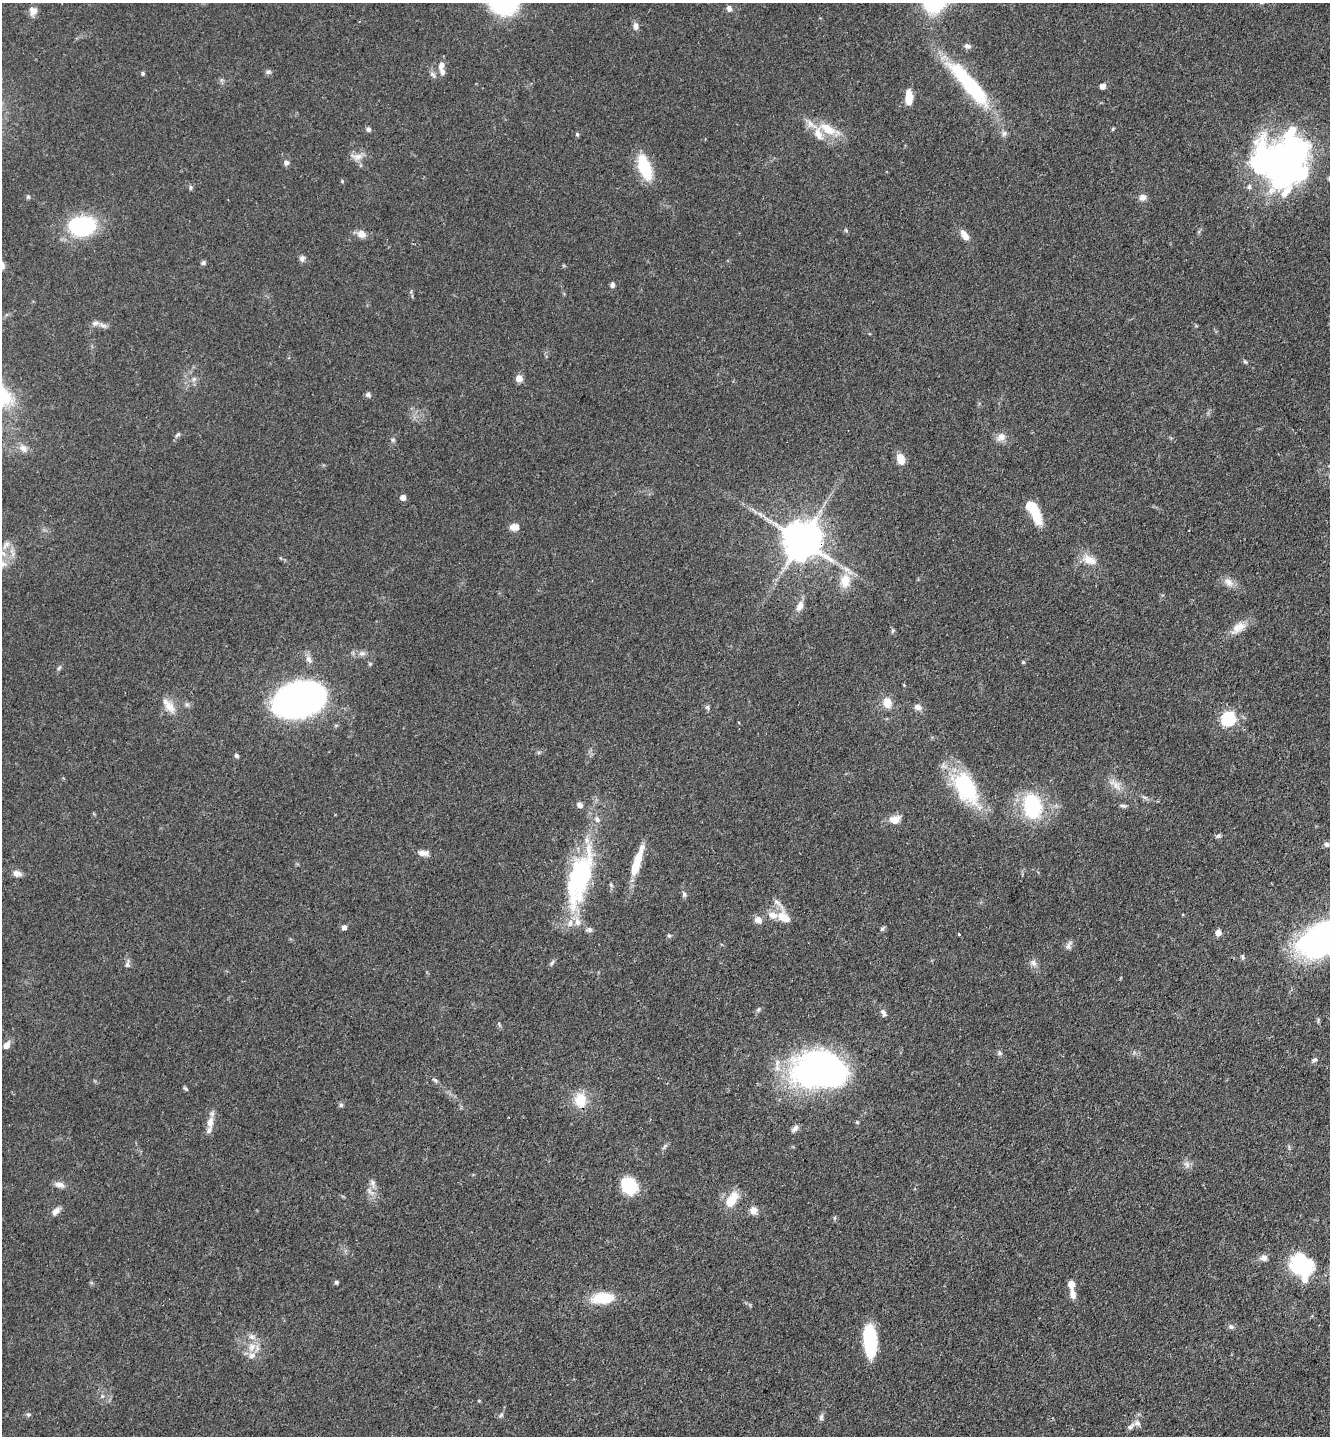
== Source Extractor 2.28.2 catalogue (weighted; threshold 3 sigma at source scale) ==
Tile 6 of 4 x 4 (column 2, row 2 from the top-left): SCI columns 1565-2892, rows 2957-4390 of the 5922 x 5914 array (HDU 1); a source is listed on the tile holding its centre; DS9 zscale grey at full resolution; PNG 1332 x 1438 px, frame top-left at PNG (2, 3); no overlay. Shown black and unused: <1% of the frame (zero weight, under 3 of 4 exposures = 9% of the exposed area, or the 3 px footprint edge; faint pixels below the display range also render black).
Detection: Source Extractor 2.28.2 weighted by HDU 2 'WHT'; one run over the whole footprint, this tile lists its part. Background 0.0683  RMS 0.0039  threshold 0.0176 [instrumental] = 3 sigma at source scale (4.5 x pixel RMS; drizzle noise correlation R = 1.50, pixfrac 1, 0.05/0.05 arcsec/px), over >= 5 px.
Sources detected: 143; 1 inside a brighter object's white glare — not listed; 13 inside a brighter listed object's ellipse — not listed separately; the other 129 listed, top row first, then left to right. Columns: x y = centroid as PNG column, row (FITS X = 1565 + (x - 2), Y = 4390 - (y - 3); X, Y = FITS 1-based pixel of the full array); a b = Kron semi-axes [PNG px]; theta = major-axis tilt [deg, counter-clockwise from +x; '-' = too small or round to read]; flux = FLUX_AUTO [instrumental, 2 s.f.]
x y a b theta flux
729 9 9 6 -72 1.4
33 11 10 10 - 2.8
636 26 8 6 -79 1.9
967 46 9 6 -26 1.4
441 65 11 7 73 2.3
268 72 7 6 - 0.97
143 73 5 4 - 0.69
433 74 10 6 -45 1.3
970 85 63 14 -49 44
1102 86 7 6 - 1.6
909 97 14 7 90 6.5
368 129 6 6 - 0.91
828 129 26 12 -30 9.1
1113 129 6 4 88 0.44
1004 133 8 7 - 1.3
577 134 5 4 - 0.65
357 157 19 9 -3 3.1
286 162 7 7 - 1.4
1281 162 53 47 32 180
645 167 27 12 -70 17
342 181 4 4 - 0.4
191 187 7 4 85 0.67
28 197 6 5 - 0.61
1143 197 9 9 - 1.9
82 226 33 24 3 30
846 230 6 4 -45 0.5
361 234 10 8 -29 3
964 235 16 7 -58 3.2
302 258 8 7 - 1.2
203 263 7 5 29 0.84
612 285 6 5 - 1.1
95 323 10 6 11 1.5
1245 362 7 5 -38 0.65
519 378 6 6 - 3.6
194 379 6 6 - 1.1
368 394 7 6 - 0.96
178 435 8 5 43 0.84
1001 437 14 10 35 2.9
393 440 6 5 - 0.65
23 448 12 9 -45 2.7
900 459 12 8 -71 4.7
403 497 5 4 - 3.2
1033 511 25 8 -61 18
760 514 8 5 -45 1.3
514 527 10 8 1 3
801 540 11 11 - 1200
6 544 12 7 42 1.9
1089 560 22 11 -24 5.3
2 564 11 11 - 2.7
845 581 21 15 84 7.5
1229 582 15 9 -41 3
800 606 12 7 63 3.3
1238 628 22 12 38 5.2
892 631 6 4 71 0.57
362 653 9 7 -10 1.6
309 660 12 6 -49 1.8
1023 662 5 5 - 0.49
59 668 7 4 45 0.66
299 700 32 20 16 300
887 703 10 9 - 5.5
169 707 19 13 -57 5.1
707 707 7 6 - 0.81
918 707 10 7 -14 2
1228 719 6 6 - 74
539 752 6 4 18 0.59
236 755 7 5 -45 0.75
1115 785 21 9 -36 4.1
966 788 42 23 -59 33
579 805 7 6 - 1.7
1032 806 21 15 -76 35
1123 806 10 5 -9 0.95
895 819 14 10 18 3.8
1218 836 8 5 21 0.84
1327 844 7 6 - 1
423 853 14 7 -3 2.6
637 862 37 8 72 11
17 873 11 8 -12 2
579 878 74 25 75 55
611 885 6 5 - 0.67
684 894 8 5 -80 0.99
784 917 21 13 -33 6.1
758 920 9 7 -40 2.6
344 927 5 5 - 1.7
882 929 6 6 - 0.74
589 930 9 6 11 1.1
1218 932 6 6 - 2.6
959 934 3 2 - 0.46
669 935 6 5 - 0.63
1326 937 42 22 26 180
1068 946 13 6 63 1.5
1243 957 6 4 -89 0.62
552 963 9 5 49 0.87
1033 963 9 8 - 1.8
127 964 12 5 78 1.3
758 1010 7 5 55 0.74
883 1013 9 5 -59 1.5
499 1024 7 4 -55 0.59
6 1045 9 6 51 2.9
999 1053 6 5 - 0.82
1314 1060 7 5 22 0.86
820 1072 49 30 -2 170
435 1080 9 4 -34 0.87
186 1089 6 4 -41 0.64
580 1100 19 15 -80 8.5
341 1105 5 5 - 0.8
210 1122 16 9 85 3.6
795 1128 10 6 48 1.5
665 1146 9 3 45 0.75
1187 1164 9 7 -46 1.6
372 1183 8 7 - 1.4
59 1184 13 7 -15 2.5
629 1186 13 11 -53 23
732 1200 16 9 60 9.3
753 1210 8 8 - 3.1
55 1211 11 7 51 2.4
835 1218 6 4 -71 0.53
1264 1258 11 8 1 1.8
1301 1264 23 18 -43 31
336 1282 5 4 - 0.67
1071 1284 8 6 -84 3.2
1072 1294 13 7 -76 2.8
602 1298 22 11 3 14
1231 1327 8 6 -26 1.1
870 1340 33 12 -85 22
252 1347 13 10 65 4.7
28 1414 6 5 - 0.73
501 1415 8 4 37 0.73
821 1417 9 5 82 1.1
1131 1426 14 6 40 1.6
Overlapping masked pixels (flux is a lower limit): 1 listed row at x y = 801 540
Isophote crosses this tile's border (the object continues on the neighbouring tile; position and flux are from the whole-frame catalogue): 3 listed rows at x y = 1281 162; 2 564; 1326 937